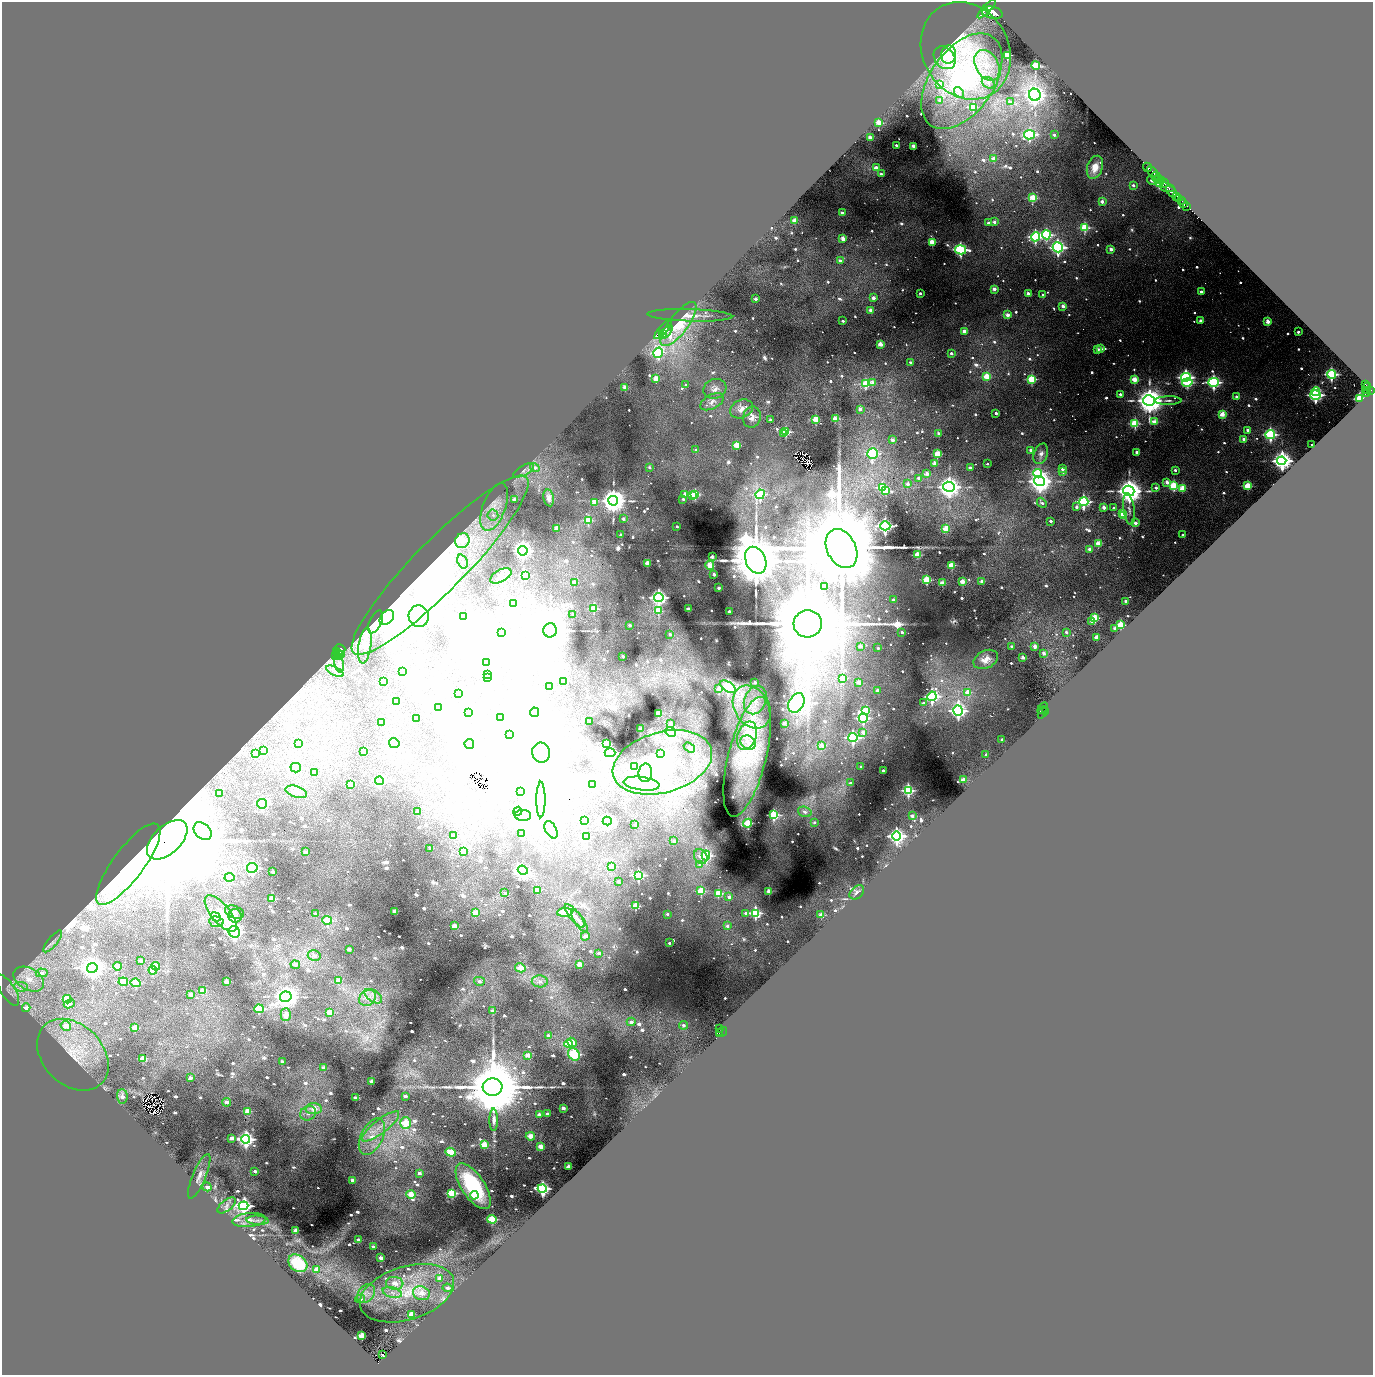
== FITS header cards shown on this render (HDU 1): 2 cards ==
NAXIS1  =                 2742
NAXIS2  =                 2745

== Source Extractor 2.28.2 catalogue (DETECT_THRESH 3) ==
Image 2742 x 2745 px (HDU 1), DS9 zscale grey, zoomed out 1/2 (1 PNG px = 2 x 2 image px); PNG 1375 x 1377 px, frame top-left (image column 2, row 2745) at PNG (2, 2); each listed source drawn as its Kron ellipse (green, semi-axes under 4 px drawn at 4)
Background 1.55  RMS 0.12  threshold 0.373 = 3 sigma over >= 5 px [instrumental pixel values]
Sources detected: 1396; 118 cannot appear on this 1/2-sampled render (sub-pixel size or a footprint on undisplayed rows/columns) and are neither listed nor drawn; of the other 1278, the 500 brightest by FLUX_AUTO listed and drawn (778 fainter detections omitted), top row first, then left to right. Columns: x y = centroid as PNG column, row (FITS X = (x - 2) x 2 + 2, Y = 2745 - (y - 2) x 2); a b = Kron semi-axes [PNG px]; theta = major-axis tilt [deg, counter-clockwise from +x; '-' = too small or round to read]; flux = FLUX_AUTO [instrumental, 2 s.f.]
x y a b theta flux
987 9 12 3 47 4600
986 12 2 2 - 1000
992 13 10 6 -12 6500
966 51 51 43 -59 3400
948 54 9 7 84 920
1007 55 3 3 - 1200
945 58 12 10 -51 330
987 65 16 11 -61 590
1036 65 4 4 - 1200
962 81 54 31 55 4800
988 83 7 5 -36 100
940 84 4 3 - 530
959 92 6 3 -55 160
1035 95 6 5 - 20000
940 100 4 4 - 110
1010 102 4 4 - 110
973 107 3 3 - 1400
879 123 3 3 - 810
1030 135 5 4 - 3100
1054 135 2 2 - 110
870 137 2 2 - 350
896 145 2 2 - 100
913 146 2 2 - 390
994 159 3 2 - 410
877 167 2 2 - 200
1095 167 12 7 71 520
1148 167 5 2 - 1200
1152 172 6 2 -44 720
881 174 2 2 - 150
1156 177 4 2 - 330
1158 179 4 2 - 890
1151 180 4 2 - 130
1161 181 2 2 - 740
1159 183 4 3 - 2200
1164 183 4 1 - 430
1133 185 2 2 - 130
1167 187 8 3 -16 800
1171 191 7 3 -51 1700
1177 196 3 2 - 180
1033 198 3 3 - 1200
1179 199 3 2 - 620
1181 200 2 2 - 390
1102 202 2 2 - 210
1184 203 3 2 - 170
1187 206 2 2 - 130
842 213 2 2 - 140
794 221 2 2 - 470
994 222 2 2 - 180
988 223 2 2 - 100
1085 228 4 3 - 1600
1046 235 4 4 - 2900
1035 237 4 4 - 3900
843 239 3 2 - 410
932 242 3 3 - 780
1058 247 5 5 - 6300
1111 249 2 2 - 300
961 250 5 4 - 4700
840 261 3 2 - 110
994 289 2 2 - 370
1201 292 2 2 - 160
920 294 2 2 - 130
1028 294 2 2 - 270
1043 295 2 2 - 100
874 298 3 2 - 290
756 299 2 2 - 220
1063 306 2 2 - 300
870 310 3 2 - 260
690 315 42 6 -2 360
1008 315 2 2 - 470
843 321 2 2 - 120
1201 321 2 2 - 240
1268 322 3 3 - 520
678 324 27 9 53 830
663 329 12 4 48 5400
964 331 2 2 - 310
666 332 8 2 47 2100
1298 332 2 2 - 170
662 333 3 2 - 1300
880 344 3 3 - 380
1098 349 2 2 - 130
1101 349 3 3 - 250
658 353 5 4 - 4000
951 353 2 2 - 160
910 362 2 2 - 110
1331 374 4 4 - 4500
987 377 3 3 - 930
1186 377 5 4 - 6000
656 379 3 3 - 670
1031 379 4 4 - 1200
1135 379 3 3 - 780
1187 382 5 4 - 1600
1213 382 5 4 - 5500
872 383 3 3 - 320
866 384 4 4 - 1500
1365 384 3 1 - 140
686 385 2 2 - 160
625 387 2 2 - 560
1367 387 2 2 - 160
715 389 11 9 19 190
1370 390 3 2 - 350
1366 391 2 2 - 140
1367 391 2 1 - 170
1316 392 4 2 - 440
1366 393 3 2 - 220
1120 394 2 2 - 130
1316 395 5 4 - 6300
1237 397 2 2 - 260
1360 399 3 3 - 3900
1149 400 6 5 - 55000
1168 401 13 4 1 110
712 402 13 7 28 180
741 409 12 9 24 230
860 409 3 2 - 180
996 413 2 2 - 140
1222 414 3 3 - 530
752 417 11 8 75 210
816 419 3 3 - 760
835 419 3 3 - 710
771 420 2 2 - 170
1154 422 3 3 - 540
1135 424 4 3 - 1800
1247 430 2 2 - 130
786 432 4 3 - 1600
783 433 3 2 - 130
939 433 2 2 - 200
1270 435 5 4 - 3800
1244 439 2 2 - 260
893 440 2 2 - 240
737 445 3 3 - 920
1312 445 2 2 - 110
696 450 2 2 - 150
1031 450 2 2 - 180
1137 452 2 2 - 300
873 453 5 5 - 3100
937 454 3 3 - 1000
1041 454 10 7 70 170
1282 461 4 4 - 21000
935 463 2 2 - 440
987 464 2 2 - 110
535 467 5 4 - 120
649 467 2 2 - 140
970 468 2 2 - 280
1063 469 2 2 - 190
524 470 11 5 30 120
1175 470 2 2 - 120
1063 472 2 2 - 230
1038 473 4 4 - 1600
927 474 2 2 - 360
919 478 2 2 - 260
1039 481 5 5 - 27000
1167 482 3 3 - 440
908 484 2 2 - 180
1174 486 4 3 - 1600
1248 486 3 3 - 870
882 487 3 3 - 1500
949 487 5 5 - 24000
1156 488 2 2 - 170
1182 488 3 3 - 650
885 491 3 3 - 980
1129 491 5 5 - 41000
685 494 4 2 - 390
695 494 3 3 - 1700
760 494 5 4 - 2500
692 495 3 2 - 310
549 498 8 5 -78 200
514 499 3 2 - 190
683 499 2 2 - 110
613 501 5 5 - 49000
594 502 3 3 - 390
1084 502 5 4 - 4800
1042 503 5 3 - 100
494 507 25 11 69 670
1077 507 3 2 - 110
1104 508 2 2 - 270
1113 508 2 2 - 110
1129 509 16 5 -82 170
1123 514 3 3 - 700
493 515 5 5 - 110
1123 515 2 2 - 560
623 519 2 2 - 180
588 520 3 3 - 1200
1051 521 2 2 - 160
1135 523 2 2 - 290
677 526 2 2 - 110
885 526 5 4 - 6000
557 528 3 3 - 740
946 528 3 3 - 710
621 535 2 2 - 330
1183 535 2 2 - 110
462 541 8 7 - 820
1098 544 3 3 - 620
841 549 21 14 -63 680000
1089 549 2 2 - 220
523 551 5 4 - 16000
918 554 3 3 - 910
712 557 2 2 - 320
756 560 14 10 -66 170000
462 562 7 5 -69 160
648 564 3 2 - 590
440 565 123 25 45 9400
710 565 4 3 - 920
952 565 3 3 - 1000
714 574 2 2 - 240
525 575 3 3 - 890
501 576 11 6 28 140
927 580 3 3 - 1500
982 581 2 2 - 210
963 582 3 3 - 550
574 583 2 2 - 320
942 583 3 3 - 590
825 586 2 2 - 220
719 588 2 2 - 230
659 598 4 4 - 10000
893 600 2 2 - 100
1126 601 2 2 - 230
514 604 3 3 - 590
594 609 3 3 - 1300
688 609 2 2 - 490
658 611 3 3 - 900
729 611 2 2 - 140
573 614 2 2 - 110
419 616 11 10 - 260
464 616 2 2 - 150
387 618 8 6 47 18000
1095 618 4 3 - 860
376 622 12 6 66 640
1092 622 3 2 - 140
808 624 14 13 - 570000
630 625 2 2 - 220
1121 625 3 3 - 1100
1115 628 2 2 - 300
550 630 7 6 - 94000
902 632 2 2 - 120
1066 632 2 2 - 120
501 633 2 2 - 140
670 634 3 2 - 120
1097 637 2 2 - 470
365 646 18 6 82 870
860 646 2 2 - 320
1035 646 3 2 - 350
1012 647 2 2 - 130
878 648 2 2 - 120
340 649 5 5 - 2000
337 652 4 2 - 950
1044 653 2 2 - 220
339 654 5 3 - 1600
341 654 4 1 - 570
335 656 3 2 - 300
623 656 2 2 - 250
1023 657 3 2 - 290
986 659 13 9 25 370
487 662 3 3 - 600
339 663 9 4 -75 100
335 671 9 4 -26 100
403 672 3 2 - 240
487 675 2 2 - 340
488 677 3 2 - 440
843 678 3 3 - 530
383 681 2 2 - 240
563 681 2 2 - 310
755 682 2 2 - 110
859 682 3 2 - 430
550 687 2 2 - 390
728 687 9 5 -33 4100
719 689 3 3 - 390
877 690 2 2 - 200
968 692 3 3 - 690
459 694 2 2 - 180
932 696 5 4 - 6400
755 700 14 11 67 380
396 701 3 2 - 500
796 703 10 7 61 22000
923 703 2 2 - 150
438 707 3 3 - 370
752 707 23 17 -58 870
1043 708 6 2 59 250
866 710 4 3 - 960
958 711 5 5 - 9200
1046 711 3 3 - 720
534 712 5 4 - 120
1042 712 6 3 68 700
468 713 3 2 - 120
658 713 2 2 - 780
500 717 3 3 - 830
863 718 4 4 - 3700
417 719 2 2 - 220
590 721 2 2 - 120
382 722 3 3 - 260
784 723 2 2 - 350
671 724 3 2 - 250
640 729 2 2 - 200
670 732 5 4 - 4500
863 732 3 2 - 310
510 735 3 3 - 950
747 736 14 9 70 880
853 737 4 4 - 6300
1002 740 2 2 - 150
394 743 5 5 - 370
606 743 3 2 - 1200
748 743 8 6 -38 150
299 744 4 3 - 240
469 744 5 4 - 12000
822 745 4 3 - 390
689 748 6 3 -35 200
264 750 4 3 - 410
363 751 3 3 - 150
255 753 4 4 - 250
541 753 10 9 - 260000
610 753 5 4 - 4900
660 754 4 3 - 180
986 755 2 2 - 190
747 757 61 19 76 2400
662 762 51 30 16 2300
634 767 3 2 - 270
861 767 2 2 - 120
296 768 5 5 - 280
883 770 2 2 - 190
315 772 3 3 - 140
645 773 9 7 82 480
963 780 3 2 - 610
380 781 4 4 - 2500
850 783 2 2 - 110
350 784 4 3 - 470
592 784 3 2 - 260
642 784 18 6 -7 250
908 790 4 4 - 3600
520 791 3 3 - 3500
296 792 11 5 -19 150
220 793 3 3 - 110
541 800 18 4 90 150
262 804 5 4 - 1700
518 811 4 3 - 1400
418 812 3 3 - 160
805 812 7 5 -18 120
523 815 8 5 -2 45000
773 815 3 3 - 2700
912 816 2 2 - 310
584 820 2 2 - 360
607 821 4 4 - 3200
814 822 3 3 - 120
748 823 4 4 - 1300
635 824 2 2 - 120
551 830 9 5 -61 130
203 831 10 7 -42 16000
521 833 3 2 - 180
453 836 4 3 - 100
896 836 4 4 - 11000
586 837 3 3 - 740
167 840 25 13 44 590000
674 841 2 2 - 250
430 848 3 2 - 110
463 851 3 3 - 330
306 852 3 3 - 250
706 855 5 4 - 3100
701 856 8 6 -60 240
128 864 49 15 53 14000
700 865 3 3 - 150
612 866 2 2 - 300
252 868 5 5 - 2800
523 870 5 4 - 13000
273 872 3 2 - 150
638 875 3 3 - 4200
229 877 5 4 - 350
618 881 2 2 - 160
537 890 3 3 - 340
701 891 3 3 - 1600
769 891 2 2 - 850
857 892 8 6 41 140
505 893 4 3 - 100
718 893 3 3 - 1200
729 897 2 2 - 260
272 899 4 3 - 400
636 906 3 3 - 1600
395 911 3 3 - 280
234 912 10 6 -21 100
565 912 8 4 5 570
221 913 22 9 -50 620
475 913 4 4 - 330
746 913 3 2 - 270
755 913 4 3 - 3300
316 914 4 3 - 120
667 914 2 2 - 170
821 915 3 2 - 680
235 916 7 6 - 120
575 916 14 5 -50 150
216 917 5 4 - 500
327 920 5 4 - 740
579 921 13 5 -56 130
216 922 7 5 -6 130
454 926 3 3 - 290
727 926 3 2 - 140
234 932 6 5 - 7000
585 936 4 3 - 200
53 941 13 5 51 150
669 943 2 2 - 120
349 949 3 3 - 150
599 953 4 3 - 130
314 956 6 5 - 120
141 961 3 3 - 180
295 964 4 3 - 160
579 964 4 3 - 240
118 966 4 4 - 260
155 966 4 3 - 270
92 968 5 5 - 28000
520 968 5 4 - 300
153 970 4 4 - 640
42 973 6 4 -2 130
29 979 16 11 -30 400
338 980 4 3 - 220
479 981 5 4 - 100
540 981 8 6 -2 130
123 982 5 3 - 810
226 982 3 3 - 250
136 983 5 4 - 590
21 987 7 5 -5 100
8 990 18 7 -57 220
203 991 4 3 - 360
191 994 3 3 - 160
373 996 10 5 -34 170
286 997 6 5 - 32000
368 998 9 7 44 200
67 999 4 4 - 790
69 1004 5 4 - 200
26 1008 4 3 - 190
259 1009 5 4 - 810
492 1011 3 3 - 210
329 1012 3 3 - 340
286 1015 6 5 - 300
631 1022 4 3 - 160
683 1025 4 4 - 120
66 1026 5 4 - 250
135 1028 3 3 - 400
719 1028 2 1 - 120
722 1032 6 2 34 510
719 1033 3 2 - 360
548 1036 3 3 - 160
572 1042 5 3 - 350
569 1044 4 4 - 820
574 1054 6 5 - 1900
73 1055 41 30 -46 1600
528 1055 3 3 - 210
143 1059 4 3 - 420
282 1061 3 2 - 110
324 1068 3 3 - 220
190 1078 3 3 - 150
371 1082 3 3 - 190
492 1087 10 8 4 300000
122 1096 7 5 -87 250
405 1096 3 2 - 130
356 1098 3 2 - 160
227 1102 4 3 - 160
563 1108 3 3 - 180
314 1109 8 5 4 400
247 1111 3 3 - 420
308 1113 8 7 - 170
539 1114 3 3 - 150
547 1114 3 3 - 120
494 1120 11 4 -90 120
405 1123 6 5 - 600
381 1126 23 7 38 360
530 1136 4 4 - 360
372 1137 20 11 64 580
231 1138 3 3 - 210
246 1139 4 4 - 11000
484 1145 4 3 - 470
540 1146 4 3 - 270
451 1152 5 4 - 640
568 1166 3 3 - 200
255 1171 3 2 - 140
419 1173 3 3 - 110
199 1176 24 6 67 240
352 1180 3 2 - 110
473 1186 26 11 -56 3200
207 1187 5 3 - 140
542 1189 4 4 - 6300
452 1193 4 3 - 1400
411 1195 4 3 - 470
474 1195 4 4 - 400
227 1205 11 5 39 100
244 1206 5 4 - 9000
492 1219 4 4 - 830
249 1220 17 7 6 220
258 1220 11 4 -4 120
296 1230 3 3 - 280
358 1240 3 2 - 120
374 1247 3 2 - 150
380 1258 3 3 - 210
298 1263 10 7 -39 1100
316 1269 3 3 - 240
440 1278 3 3 - 230
395 1283 9 6 -5 380
447 1288 5 3 - 120
366 1293 10 7 48 200
392 1293 10 5 -16 140
407 1293 48 26 17 1900
421 1293 8 6 -19 360
360 1299 5 4 - 110
411 1314 3 3 - 420
361 1336 3 3 - 490
382 1355 3 2 - 120
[778 fainter detections neither listed nor drawn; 118 sub-pixel or undisplayed-footprint detections neither listed nor drawn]